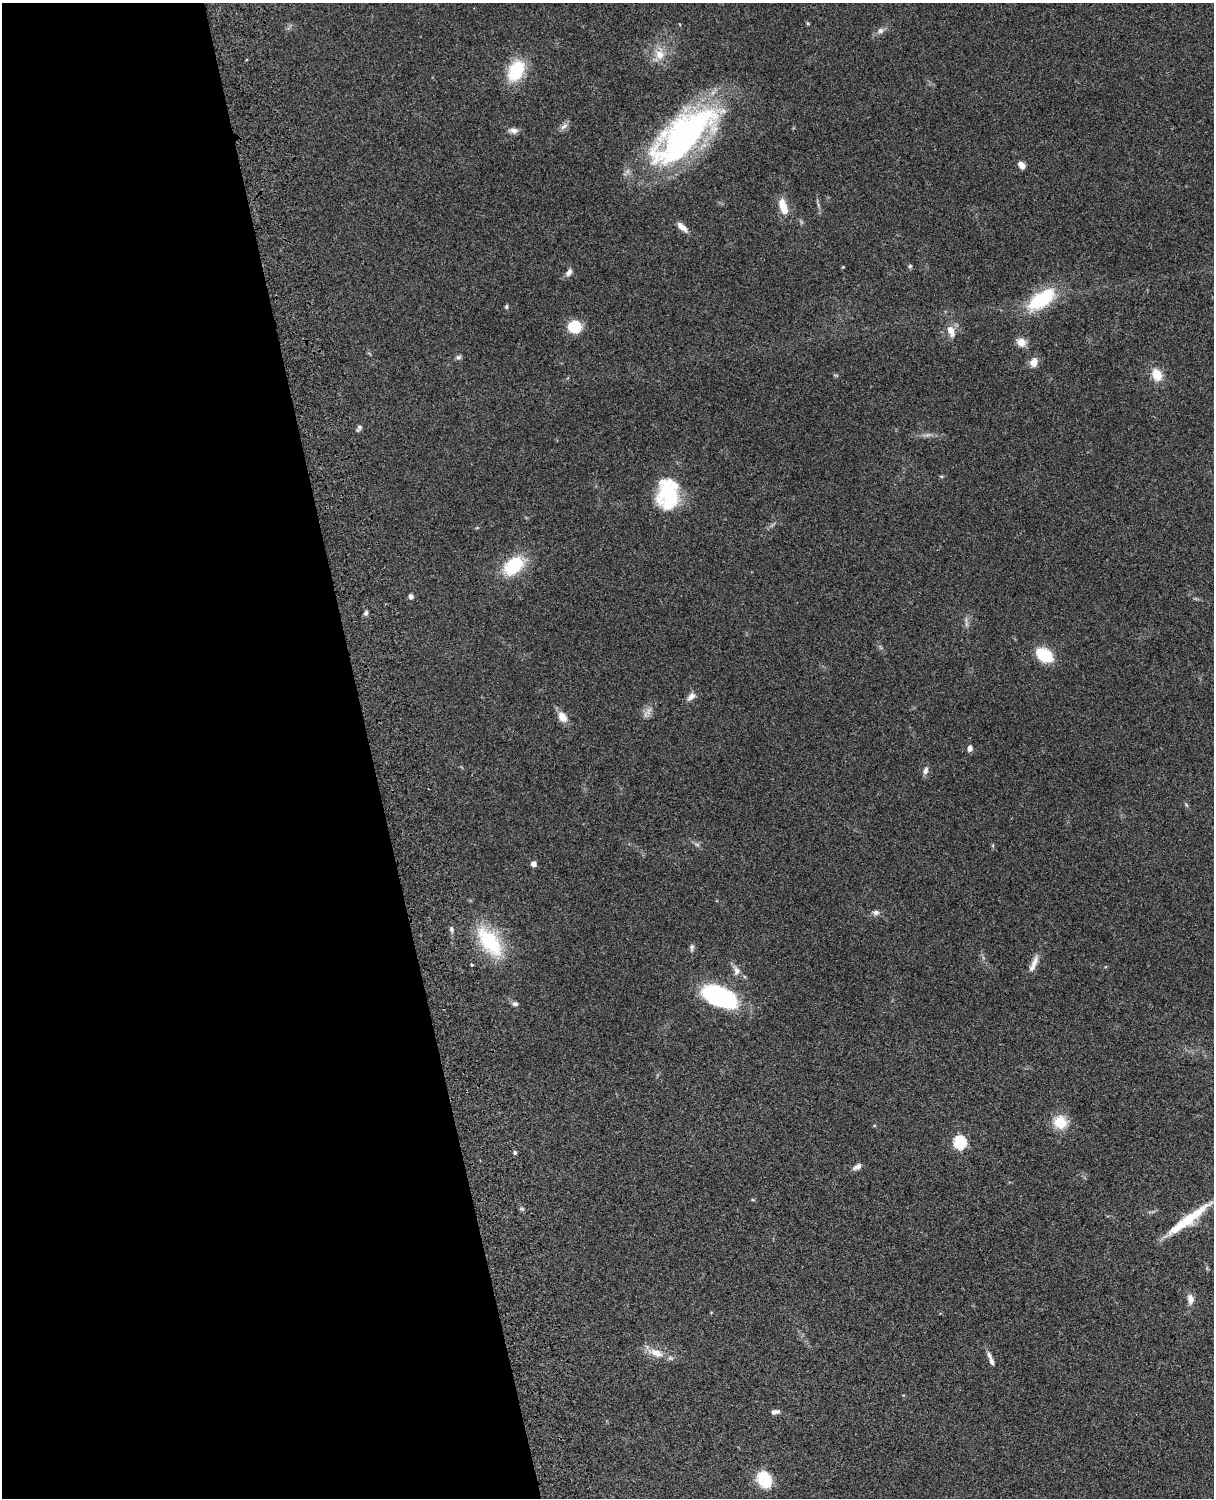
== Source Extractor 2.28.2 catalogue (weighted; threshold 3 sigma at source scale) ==
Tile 5 of 4 x 3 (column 1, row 2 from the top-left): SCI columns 122-1333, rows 1773-3268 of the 5088 x 4927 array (HDU 1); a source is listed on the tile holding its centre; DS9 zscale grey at full resolution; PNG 1216 x 1500 px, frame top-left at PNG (2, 3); no overlay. Shown black and unused: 31% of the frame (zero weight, under 3 of 4 exposures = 6% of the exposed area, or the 3 px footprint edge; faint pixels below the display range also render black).
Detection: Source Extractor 2.28.2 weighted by HDU 2 'WHT'; one run over the whole footprint, this tile lists its part. Background 0.106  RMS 0.0065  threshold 0.0294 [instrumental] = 3 sigma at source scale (4.5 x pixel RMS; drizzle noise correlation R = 1.50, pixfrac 1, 0.05/0.05 arcsec/px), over >= 5 px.
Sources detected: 55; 2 too faint to see at this stretch — not listed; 2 inside a brighter listed object's ellipse — not listed separately; the other 51 listed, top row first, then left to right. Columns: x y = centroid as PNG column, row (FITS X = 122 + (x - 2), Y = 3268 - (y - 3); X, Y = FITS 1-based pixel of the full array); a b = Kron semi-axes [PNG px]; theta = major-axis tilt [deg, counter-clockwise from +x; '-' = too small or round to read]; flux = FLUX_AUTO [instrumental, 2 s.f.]
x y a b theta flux
659 54 14 12 -76 8.1
516 70 21 14 62 32
564 126 13 6 40 2.8
513 131 13 7 -4 3.2
684 136 75 31 42 200
1021 165 8 6 -48 4.1
783 207 21 9 -72 9.5
682 227 15 6 -43 4.7
910 266 5 5 - 0.92
569 272 11 7 56 2.7
1041 299 39 18 36 34
506 307 6 4 -89 1
574 326 11 10 - 22
951 331 12 7 -68 6
1021 342 9 8 - 7.1
458 357 7 6 - 1.6
1034 362 12 9 69 5.2
1157 375 13 10 -66 11
360 427 7 5 0 1.4
669 496 32 25 75 40
513 566 22 14 39 32
411 597 6 5 - 2.2
366 613 7 5 63 1.5
1044 655 11 7 -33 45
691 697 13 7 45 3.6
648 712 14 6 62 3.7
562 717 14 9 -58 6.3
970 748 7 5 74 2.7
925 771 10 7 66 2.5
697 844 7 4 -19 1.3
533 864 4 4 - 4.1
876 912 9 7 -3 2.2
451 929 7 5 -74 1.3
489 942 47 23 -52 39
692 947 9 5 82 1.6
1034 962 18 7 65 5.4
472 965 3 3 - 1.1
736 971 14 9 -82 3.9
719 997 38 19 -24 74
515 1004 8 6 -1 1.7
1060 1122 14 13 - 15
959 1142 6 6 - 82
515 1152 6 4 -87 1.1
857 1166 11 6 30 2.9
522 1209 6 4 -19 0.96
1187 1220 53 8 37 28
1190 1299 14 8 -84 4.2
655 1352 15 10 -40 6.5
989 1355 11 5 -64 2.4
775 1412 10 5 9 2.6
764 1480 16 12 -60 23